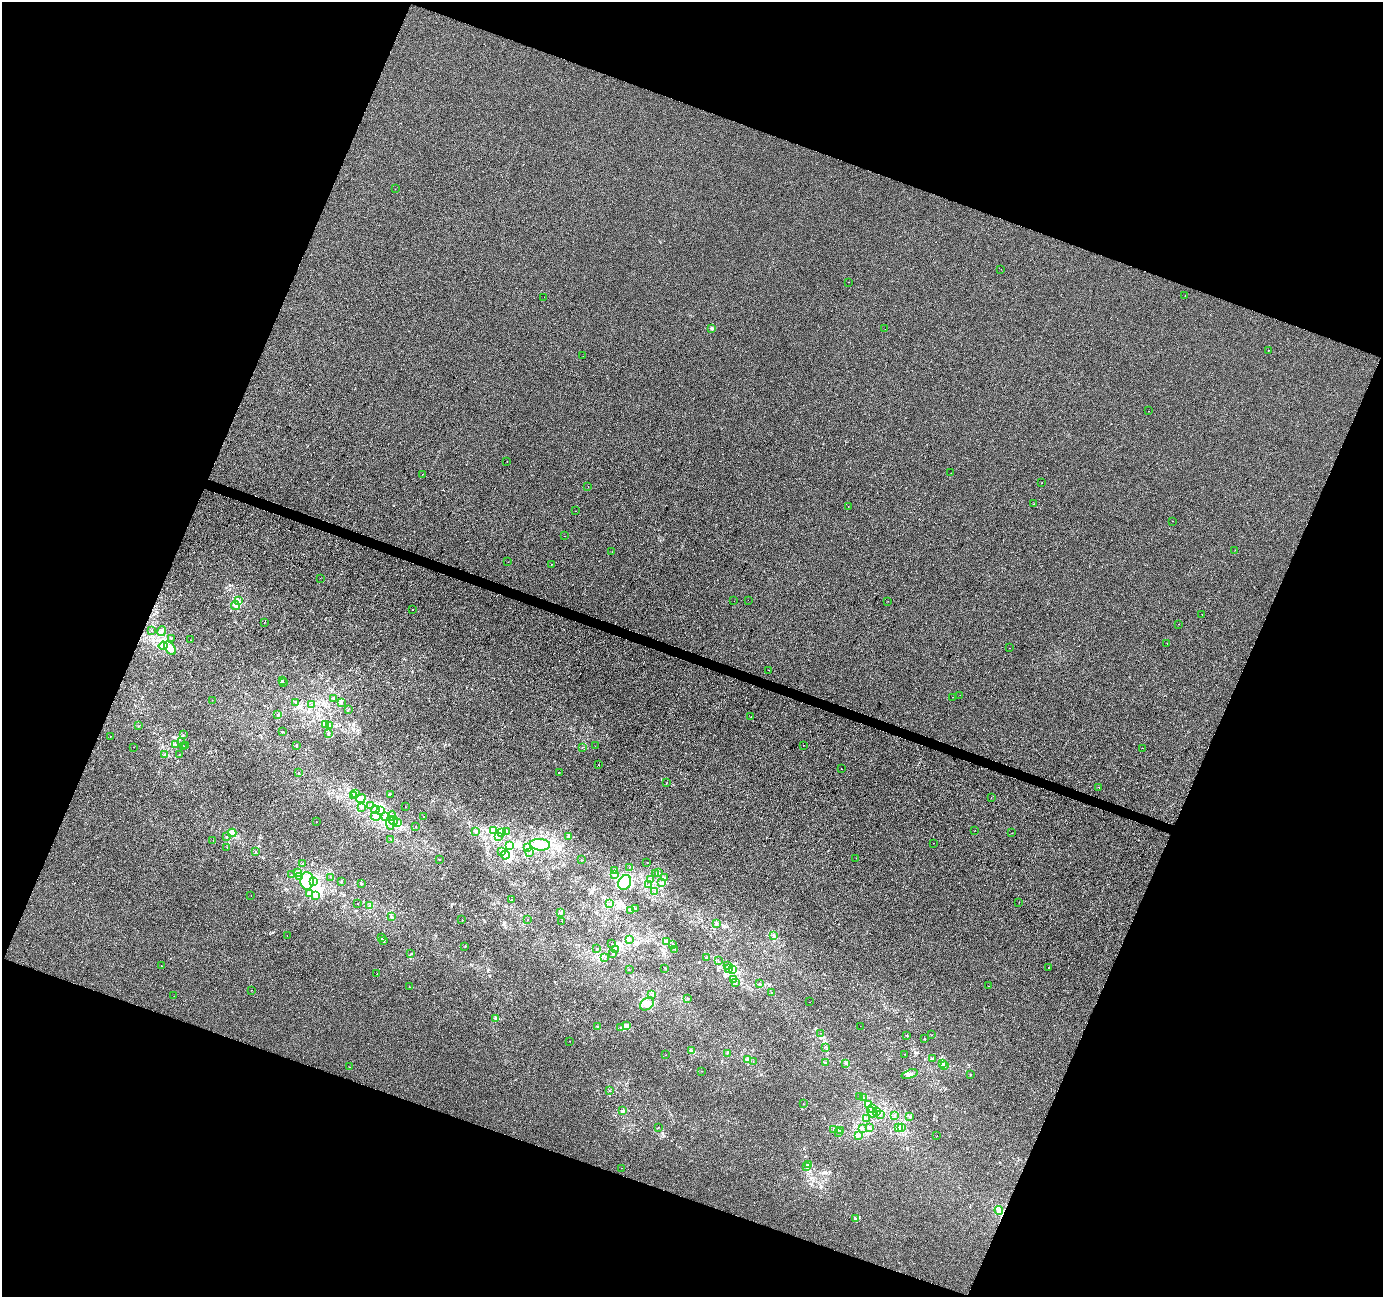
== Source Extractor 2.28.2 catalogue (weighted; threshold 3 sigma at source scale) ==
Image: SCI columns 7-5527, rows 275-5453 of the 5527 x 5664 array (HDU 1 of 3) = the unmasked area's bounding box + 8 px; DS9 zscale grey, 4 x 4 block average (1 PNG px = mean of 4 x 4 image px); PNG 1385 x 1299 px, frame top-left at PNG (2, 2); each listed source drawn as its Kron ellipse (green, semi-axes under 4 px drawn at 4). Shown black and unused: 41% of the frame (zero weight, under 2 of 3 exposures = <1% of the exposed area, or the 3 px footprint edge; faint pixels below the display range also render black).
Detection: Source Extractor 2.28.2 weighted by HDU 2 'WHT'. Background -3.70e-04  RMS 0.0045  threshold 0.0202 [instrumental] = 3 sigma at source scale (4.5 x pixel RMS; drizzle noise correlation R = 1.50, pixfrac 1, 0.0396/0.0396 arcsec/px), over >= 5 px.
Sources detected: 301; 14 inside a brighter object's white glare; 9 cosmic-ray / hot-pixel residue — neither listed nor drawn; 12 coinciding with a brighter row at this scale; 15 inside a brighter listed object's ellipse — not listed separately; the other 251 listed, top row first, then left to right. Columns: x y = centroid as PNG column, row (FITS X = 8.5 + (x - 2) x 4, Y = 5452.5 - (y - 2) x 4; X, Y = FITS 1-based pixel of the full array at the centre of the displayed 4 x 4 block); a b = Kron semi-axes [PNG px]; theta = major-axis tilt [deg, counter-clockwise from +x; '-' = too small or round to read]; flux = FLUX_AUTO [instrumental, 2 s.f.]
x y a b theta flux
395 189 2 2 - 0.79
1001 269 2 2 - 1.5
849 282 2 2 - 0.48
1185 296 2 2 - 0.71
544 297 2 2 - 1.2
712 328 2 2 - 3.7
885 329 2 2 - 0.52
1268 350 2 2 - 0.7
583 356 2 2 - 0.62
1148 411 2 2 - 0.93
507 461 2 2 - 1.2
951 473 2 2 - 0.3
422 474 2 2 - 0.75
1042 482 2 2 - 2.8
588 486 2 2 - 1.9
1033 504 2 2 - 0.48
848 507 2 2 - 0.44
576 511 2 2 - 16
1173 521 2 2 - 0.54
564 536 2 2 - 0.38
1235 550 2 2 - 0.38
612 552 2 2 - 1.1
508 562 2 2 - 2.5
551 564 2 2 - 17
320 578 2 2 - 1
748 600 2 2 - 0.9
238 601 3 2 - 2
734 601 2 2 - 0.29
888 601 2 2 - 0.46
235 605 4 4 - 7.7
413 610 2 2 - 2.8
1202 614 2 2 - 0.8
264 623 2 2 - 4.3
1179 624 2 2 - 0.47
151 630 2 2 - 0.5
162 631 5 2 - 4.9
171 639 2 2 - 0.61
191 640 2 2 - 4.5
1167 643 2 2 - 2.5
163 646 4 2 - 4.3
170 648 7 4 -56 16
1009 648 2 2 - 1.1
769 670 2 2 - 1.2
282 681 2 2 - 0.84
283 683 2 2 - 0.57
960 695 2 2 - 0.32
952 697 2 2 - 1.3
334 699 2 2 - 1.4
212 700 2 2 - 0.59
341 702 2 2 - 1.8
296 703 2 2 - 0.9
312 705 2 2 - 0.8
348 709 2 2 - 0.96
278 715 2 2 - 1.1
751 717 2 2 - 1.8
325 724 2 2 - 3
330 725 2 2 - 1.7
138 726 2 2 - 0.9
282 732 2 2 - 1.6
329 733 3 2 - 2.7
183 735 2 2 - 1.2
110 736 2 2 - 1.1
181 742 2 2 - 0.55
176 745 2 2 - 1.6
296 745 2 2 - 1.1
804 745 2 2 - 0.65
186 746 2 2 - 0.98
595 746 2 2 - 1.2
134 747 2 2 - 0.42
184 747 2 2 - 1.2
582 747 2 2 - 0.65
1142 748 2 2 - 0.63
165 754 2 2 - 1.4
179 755 2 2 - 0.73
598 765 2 2 - 1.3
841 769 2 2 - 0.56
559 772 2 2 - 0.99
298 773 2 2 - 0.86
666 783 2 2 - 0.55
1099 787 2 2 - 0.61
356 794 2 2 - 1.6
390 794 2 2 - 1.7
354 795 2 2 - 1.3
992 797 2 2 - 5.8
361 799 5 3 - 22
371 805 2 2 - 0.83
361 807 2 2 - 1.9
405 807 2 2 - 0.74
375 810 4 2 - 5.4
380 811 4 2 - 4.4
376 816 5 4 - 8.9
385 816 3 2 - 2
392 816 5 2 - 3.6
424 816 2 2 - 0.85
393 821 5 3 - 7.4
316 822 2 2 - 0.64
398 822 2 2 - 0.81
390 823 7 3 -88 8.8
416 827 2 2 - 0.67
975 830 2 2 - 0.5
476 831 3 2 - 3
494 831 3 2 - 5.3
507 832 2 2 - 1.6
232 833 4 3 - 15
501 833 2 2 - 2.1
1012 833 2 2 - 0.58
498 836 3 3 - 4
568 836 4 3 - 5.8
227 837 2 2 - 0.52
391 839 2 2 - 1.2
213 840 2 2 - 0.8
934 843 2 2 - 0.66
509 845 4 3 - 7.1
540 845 10 5 -5 25
227 847 2 2 - 0.55
528 847 2 2 - 1.8
502 851 4 2 - 3.6
255 852 3 2 - 1.2
530 853 2 2 - 1
505 855 4 3 - 26
856 858 2 2 - 0.47
439 859 2 2 - 0.79
581 860 2 2 - 0.62
647 862 2 2 - 1.1
302 863 2 2 - 1.2
630 867 2 2 - 0.72
614 871 2 2 - 0.68
297 872 4 2 - 3.7
658 873 2 2 - 1.7
615 874 2 2 - 0.53
656 874 2 2 - 1.1
291 875 2 2 - 0.82
299 876 4 3 - 12
331 877 2 2 - 1.2
664 878 2 2 - 1.6
651 880 2 2 - 1.2
307 881 9 6 -89 29
314 881 2 2 - 1.4
341 882 2 2 - 2
625 882 8 6 61 65
662 883 2 2 - 0.81
361 884 2 2 - 1.8
648 885 2 2 - 2.4
655 891 2 2 - 18
309 894 2 2 - 0.85
316 895 2 2 - 1.9
251 896 2 2 - 0.84
511 900 2 2 - 1.4
1019 902 2 2 - 0.85
358 903 2 2 - 0.74
609 904 3 3 - 3.2
370 905 3 2 - 3
636 908 2 2 - 0.83
630 910 2 2 - 1.3
561 913 3 2 - 4.3
391 917 3 2 - 2.7
528 919 2 2 - 0.93
462 920 2 2 - 0.98
562 921 2 2 - 0.87
717 923 3 2 - 2.9
287 935 2 2 - 1.5
773 936 2 2 - 1
382 938 3 2 - 2.2
384 940 2 2 - 2.6
629 940 2 2 - 1
667 942 4 3 - 6.7
612 943 2 2 - 0.35
673 944 2 2 - 1.5
465 946 2 2 - 1
596 949 2 2 - 1.1
615 949 2 2 - 0.46
674 949 2 2 - 0.71
411 954 2 2 - 0.89
612 954 2 2 - 2.2
605 958 2 2 - 0.61
706 958 2 2 - 1.1
718 960 2 2 - 0.56
161 965 2 2 - 0.84
728 966 2 2 - 1.1
1048 967 2 2 - 1.9
665 968 2 2 - 1.1
728 969 2 2 - 1.9
733 969 4 4 - 7.2
629 970 2 2 - 0.78
377 974 2 2 - 2.8
733 980 2 2 - 1.4
735 982 2 2 - 0.87
760 984 2 2 - 1.5
988 986 2 2 - 0.82
409 987 2 2 - 0.74
251 990 2 2 - 1.3
772 993 2 2 - 1.5
651 995 2 2 - 0.57
174 996 2 2 - 0.81
688 998 2 2 - 1.4
809 1002 2 2 - 1.5
647 1004 7 5 42 16
495 1018 3 2 - 2.7
627 1025 4 2 - 3.9
597 1026 2 2 - 0.84
860 1026 2 2 - 0.5
621 1028 2 2 - 1
821 1033 2 2 - 0.37
907 1035 3 2 - 0.9
931 1035 2 2 - 0.53
924 1038 2 2 - 0.46
570 1041 2 2 - 0.61
826 1047 2 2 - 0.66
691 1051 2 2 - 3.4
727 1053 2 2 - 0.89
904 1054 2 2 - 0.46
665 1055 2 2 - 0.52
747 1059 3 2 - 3.1
932 1059 3 2 - 1.5
753 1061 2 2 - 0.37
826 1063 2 2 - 1.2
845 1063 2 2 - 1.3
942 1063 3 2 - 2.5
944 1065 3 2 - 2.7
349 1067 2 2 - 0.39
701 1071 2 2 - 0.4
910 1074 8 3 18 7.9
971 1075 2 2 - 0.95
609 1091 2 2 - 0.49
860 1096 3 2 - 2.4
864 1098 3 2 - 1.4
804 1104 2 2 - 0.61
869 1104 3 2 - 3.3
873 1108 3 2 - 2.5
623 1111 3 2 - 2.5
877 1111 4 3 - 6.6
872 1112 5 3 - 7.9
880 1115 2 2 - 0.74
895 1115 2 2 - 1.6
910 1116 2 2 - 1.9
867 1118 2 2 - 1.4
659 1127 2 2 - 0.36
869 1127 2 2 - 1.3
899 1127 3 2 - 3.1
901 1127 3 2 - 3
862 1128 2 2 - 1.1
833 1129 2 2 - 0.83
840 1130 2 2 - 1.2
839 1133 2 2 - 1.2
858 1136 4 2 - 3.7
937 1136 2 2 - 0.39
809 1164 2 2 - 1.2
807 1167 3 3 - 3.3
622 1168 2 2 - 0.55
999 1210 4 2 - 4.3
855 1219 3 2 - 2.6
Diffuse or blended objects may show on this block-average render without a row.